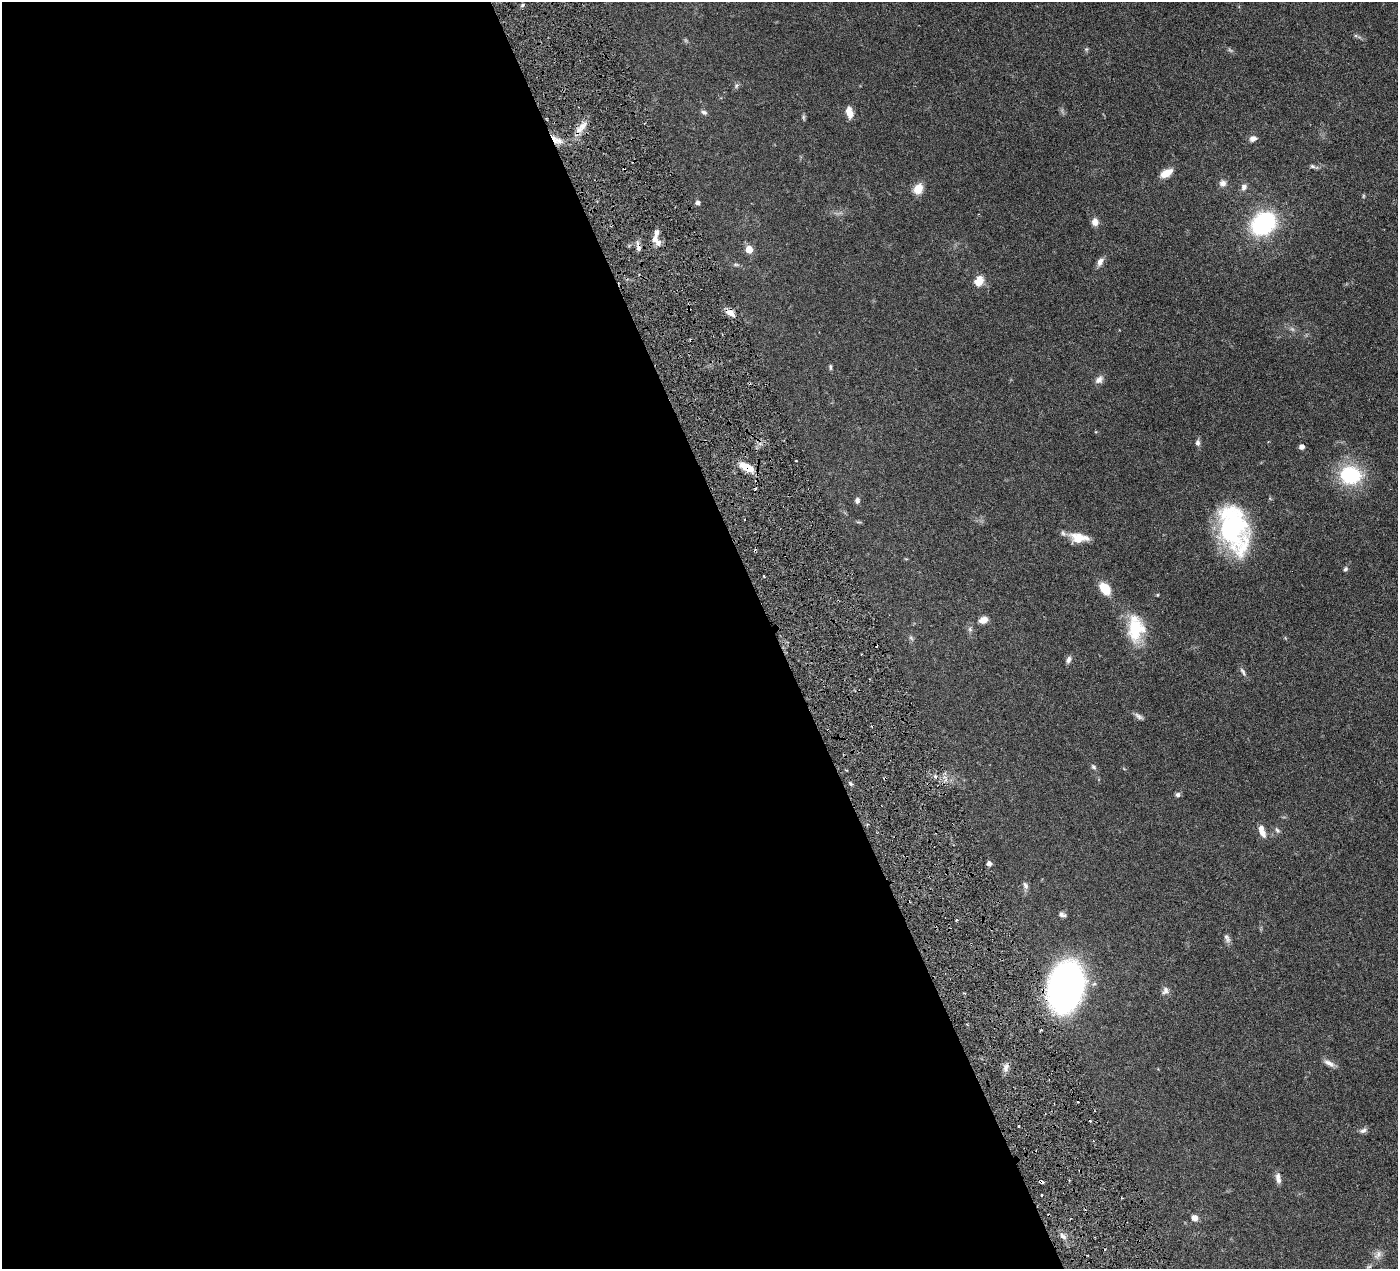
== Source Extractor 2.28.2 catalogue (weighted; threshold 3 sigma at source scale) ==
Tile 9 of 4 x 4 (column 1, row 3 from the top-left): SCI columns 7-1402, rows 1570-2836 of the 5599 x 5543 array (HDU 1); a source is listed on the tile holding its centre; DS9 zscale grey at full resolution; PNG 1400 x 1271 px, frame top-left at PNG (2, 2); no overlay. Shown black and unused: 56% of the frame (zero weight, under 3 of 6 exposures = <1% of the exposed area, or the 3 px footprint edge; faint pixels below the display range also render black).
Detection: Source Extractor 2.28.2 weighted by HDU 2 'WHT'; one run over the whole footprint, this tile lists its part. Background 0.0864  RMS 0.0036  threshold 0.0149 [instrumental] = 3 sigma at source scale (4.09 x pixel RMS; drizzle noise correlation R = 1.36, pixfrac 0.8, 0.05/0.05 arcsec/px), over >= 5 px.
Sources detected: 74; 2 too faint to see at this stretch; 4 cosmic-ray / hot-pixel residue — not listed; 4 inside a brighter listed object's ellipse — not listed separately; the other 64 listed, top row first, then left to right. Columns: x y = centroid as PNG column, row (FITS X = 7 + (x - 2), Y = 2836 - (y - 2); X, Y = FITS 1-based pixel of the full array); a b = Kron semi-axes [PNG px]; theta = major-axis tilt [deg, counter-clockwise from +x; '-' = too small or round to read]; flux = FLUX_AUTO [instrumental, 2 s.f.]
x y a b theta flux
522 5 5 4 - 0.47
1086 49 6 4 -17 0.44
736 86 6 5 - 0.61
704 112 8 6 -21 0.8
849 112 13 7 -79 3.2
803 117 7 5 -74 0.53
582 126 15 8 46 3.1
1253 138 9 7 18 1.4
554 139 14 6 -55 2.8
1312 166 8 5 -16 0.7
1166 173 13 7 27 3.9
1223 183 9 9 - 1.5
1244 187 8 7 - 1.4
918 189 11 9 62 4.1
1363 196 6 4 72 0.35
698 203 5 4 - 1.1
1095 222 10 8 -79 1.9
1263 223 16 12 39 55
655 239 11 7 84 2.4
638 248 12 5 -88 1.3
749 249 5 5 - 7.3
1100 262 11 7 59 1.6
736 265 9 4 0 0.61
979 281 14 10 59 3.4
689 309 3 2 - 0.49
730 313 11 7 -30 2.5
830 367 8 4 -85 0.51
1099 380 12 8 38 1.6
1198 443 9 6 86 0.93
1302 447 4 4 - 1.9
747 467 17 8 -29 5.3
1350 475 18 15 -6 25
857 500 7 6 - 0.98
1234 529 51 28 -75 45
1079 538 22 10 -5 5.5
1345 569 7 5 61 0.62
1105 589 13 9 -52 6.4
983 620 10 7 23 2.4
970 629 7 6 - 0.76
1135 629 35 19 87 12
911 638 7 4 -45 0.58
1068 660 9 6 75 1.1
1243 672 13 5 -60 1
1139 716 13 5 -36 1.1
1093 767 9 5 -45 0.72
851 784 5 4 - 0.48
1178 795 6 6 - 0.84
1277 830 8 5 -52 0.69
1262 833 11 6 -63 2.1
989 864 5 5 - 1.3
1025 886 11 6 -69 1.1
1062 914 9 5 -16 1
1227 938 13 6 -65 1.3
1065 987 32 21 77 160
1165 991 11 9 76 1.4
1329 1063 16 6 -29 1.8
1006 1068 14 5 75 1.5
1363 1130 11 6 21 1.1
1278 1178 14 6 -80 1.6
1041 1182 4 3 - 0.86
1122 1198 3 2 - 0.39
1195 1218 7 6 - 1.8
1062 1236 11 5 -48 1.3
1378 1254 14 8 51 2.1
Overlapping masked pixels (flux is a lower limit): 7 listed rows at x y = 554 139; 638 248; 689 309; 730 313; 747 467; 1065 987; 1041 1182